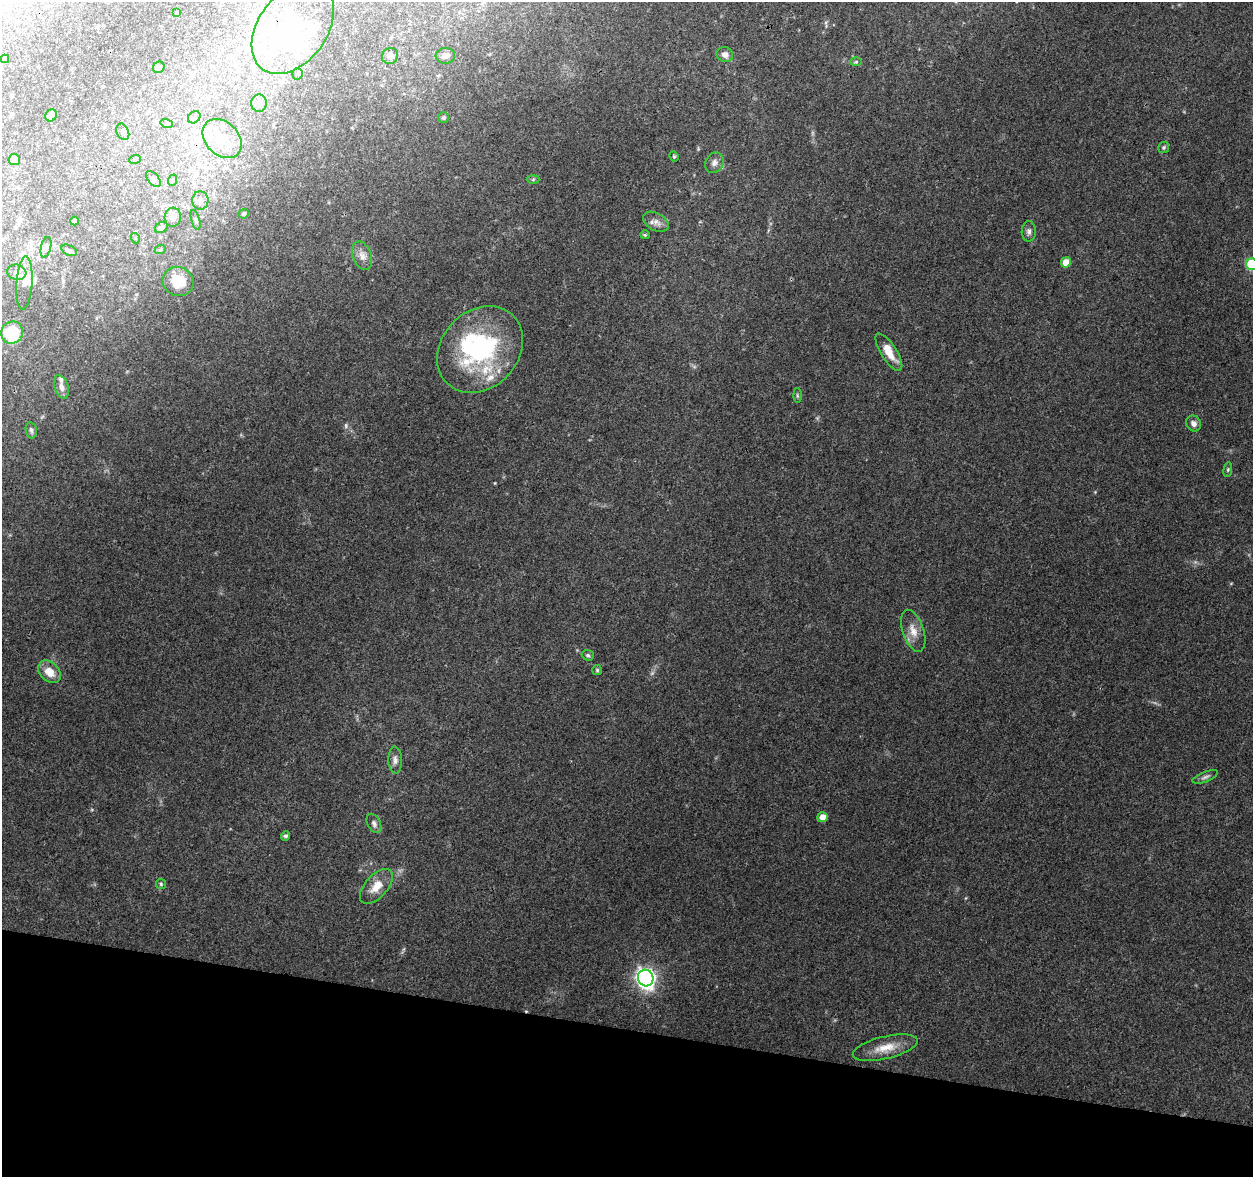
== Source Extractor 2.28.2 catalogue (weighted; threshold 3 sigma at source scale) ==
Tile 15 of 4 x 4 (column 3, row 4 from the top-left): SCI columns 2511-3761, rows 284-1458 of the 5012 x 5206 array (HDU 1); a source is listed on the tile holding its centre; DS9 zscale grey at full resolution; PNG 1255 x 1179 px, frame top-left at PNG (2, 2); each listed source drawn as its Kron ellipse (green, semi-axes under 4 px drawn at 4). Shown black and unused: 13% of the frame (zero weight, under 3 of 4 exposures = <1% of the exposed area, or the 3 px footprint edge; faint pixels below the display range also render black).
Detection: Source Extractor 2.28.2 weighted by HDU 2 'WHT'; one run over the whole footprint, this tile lists its part. Background 0.0776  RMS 0.005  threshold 0.0225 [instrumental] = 3 sigma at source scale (4.5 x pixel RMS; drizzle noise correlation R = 1.50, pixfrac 1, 0.0396/0.0396 arcsec/px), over >= 5 px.
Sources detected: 83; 1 too faint to see at this stretch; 5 inside a brighter object's white glare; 1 cosmic-ray / hot-pixel residue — neither listed nor drawn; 12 inside a brighter listed object's ellipse — not listed separately; the other 64 listed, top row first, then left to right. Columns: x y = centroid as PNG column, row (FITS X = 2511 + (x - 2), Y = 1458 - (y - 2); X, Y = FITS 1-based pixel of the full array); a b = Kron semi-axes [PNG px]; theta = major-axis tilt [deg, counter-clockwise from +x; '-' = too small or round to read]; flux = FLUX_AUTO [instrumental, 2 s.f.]
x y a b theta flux
176 13 3 2 - 0.34
293 28 51 34 53 56
725 55 8 7 - 2.9
390 56 8 7 - 1.6
445 56 10 7 5 2
5 59 4 4 - 1
856 62 6 4 2 0.67
159 67 6 5 - 0.99
298 74 5 5 - 0.75
259 103 8 8 - 3
51 115 6 5 - 1.6
194 117 7 5 43 1.2
444 118 5 5 - 1
167 124 6 4 -18 0.72
123 132 8 6 -66 1.4
222 139 22 16 -45 13
1164 147 5 5 - 0.83
674 156 5 4 - 0.67
135 159 6 3 20 0.56
14 160 6 5 - 4.7
714 163 10 9 - 2.6
153 179 9 5 -50 1.2
533 179 6 4 2 0.64
173 180 6 4 71 0.67
200 200 9 8 - 2.3
244 214 5 4 - 1.1
173 217 9 8 - 3
196 220 10 3 -75 0.76
74 221 4 3 - 0.92
656 222 14 8 -28 3.1
161 227 7 5 34 0.87
1029 231 10 7 88 1.7
645 235 4 4 - 0.62
135 238 5 3 - 0.45
46 247 10 5 77 1.5
69 250 8 5 -27 1.3
160 250 6 3 20 0.51
362 256 15 9 -70 3.6
1066 262 5 5 - 6.4
1252 264 6 6 - 29
17 272 9 7 -16 2.1
178 282 16 14 -26 10
24 283 26 8 86 3.8
12 333 11 10 - 21
480 349 47 38 47 61
889 352 21 8 -58 7.6
61 387 12 7 -71 2.3
797 395 7 4 -89 0.71
1194 424 8 7 - 2.2
31 430 8 5 -80 1.1
1228 470 7 4 82 0.7
913 631 22 10 -71 5.8
588 655 6 5 - 0.96
597 670 5 5 - 0.67
49 672 13 9 -43 6.6
395 760 13 7 -88 2.5
1205 777 13 5 21 1.6
822 817 5 5 - 4
374 823 10 6 -64 1.7
285 836 5 4 - 1.2
161 884 5 5 - 0.71
376 886 21 11 48 7.4
646 978 8 7 - 220
885 1048 33 11 13 9.1
Overlapping masked pixels (flux is a lower limit): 1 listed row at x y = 293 28
Isophote crosses this tile's border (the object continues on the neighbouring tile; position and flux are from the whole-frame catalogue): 2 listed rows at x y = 1252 264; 12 333
Unlisted compact peaks at least as high as the median listed source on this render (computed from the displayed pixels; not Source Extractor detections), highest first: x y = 495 483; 652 673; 1231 583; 92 809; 1095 492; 698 149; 826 23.